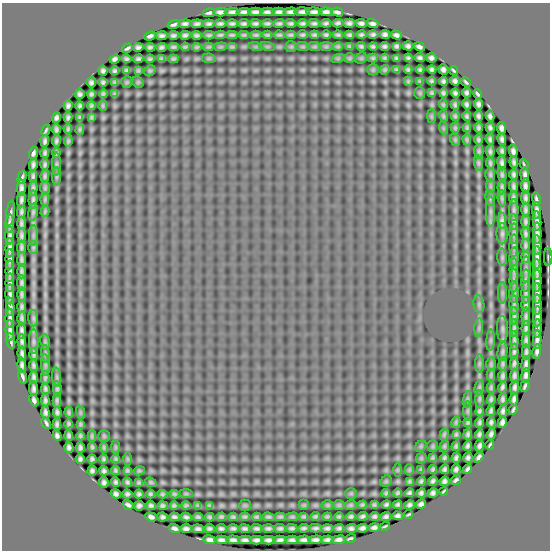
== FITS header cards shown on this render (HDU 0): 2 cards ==
NAXIS1  =                  548
NAXIS2  =                  548

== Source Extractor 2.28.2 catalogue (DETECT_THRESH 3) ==
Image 548 x 548 px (HDU 0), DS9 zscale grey, 1 PNG px = 1 image px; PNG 552 x 552 px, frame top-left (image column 1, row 548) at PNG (2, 3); each listed source drawn as its Kron ellipse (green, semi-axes under 4 px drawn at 4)
Background 6.44e-04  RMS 4.3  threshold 13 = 3 sigma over >= 5 px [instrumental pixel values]
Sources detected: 478; all 478 listed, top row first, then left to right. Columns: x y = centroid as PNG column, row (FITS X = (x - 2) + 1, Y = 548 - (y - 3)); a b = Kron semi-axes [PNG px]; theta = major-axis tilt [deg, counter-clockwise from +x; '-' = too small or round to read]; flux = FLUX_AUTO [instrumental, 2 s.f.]
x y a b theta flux
220 12 7 4 4 930
232 12 7 4 4 980
244 12 7 4 4 930
255 12 7 4 2 960
267 12 7 4 2 930
279 12 7 4 -1 940
291 12 7 4 3 910
302 12 7 4 1 1000
314 12 7 4 -3 1000
326 12 7 4 -4 980
337 12 6 3 -15 780
209 13 6 3 12 700
244 23 5 3 - 670
255 23 6 3 -6 710
267 23 6 3 0 660
279 23 6 3 4 630
291 23 5 3 - 640
303 23 5 3 - 640
314 23 6 3 -4 650
326 23 5 4 - 660
338 23 5 4 - 680
349 23 6 4 0 790
361 23 6 4 -8 800
174 24 6 3 18 670
185 24 6 4 7 770
197 24 6 4 5 730
209 24 6 4 6 690
220 24 6 3 1 710
232 24 6 3 0 700
372 24 6 4 -18 810
373 34 5 4 - 690
385 34 5 4 - 780
173 35 5 4 - 640
185 35 6 3 10 680
197 35 5 4 - 640
209 35 5 3 - 530
220 35 6 3 4 580
232 35 5 3 - 540
244 35 5 3 - 470
256 35 6 3 5 570
267 35 5 3 - 500
279 35 5 3 - 540
290 35 5 3 - 510
303 35 5 3 - 580
314 35 4 3 - 550
326 35 5 3 - 580
338 35 5 3 - 570
349 35 5 4 - 600
361 35 5 4 - 610
396 35 5 4 - 750
150 36 6 4 20 710
162 36 6 4 8 730
338 46 5 4 - 480
349 46 4 3 - 420
361 46 5 3 - 530
373 46 4 3 - 520
385 46 5 3 - 610
396 46 4 4 - 600
408 46 5 4 - 740
138 47 5 4 - 750
150 47 5 3 - 600
161 47 5 3 - 620
173 47 5 3 - 530
185 47 4 3 - 440
197 47 4 3 - 430
208 47 5 4 - 470
220 47 7 4 6 410
232 47 5 3 - 430
256 47 7 4 -18 360
267 47 8 4 -8 420
291 47 6 5 - 350
303 47 7 4 -6 410
315 47 7 4 -6 420
326 47 7 4 0 460
419 47 6 4 -24 720
127 48 6 3 34 540
209 58 7 5 -7 400
338 58 7 4 18 350
349 58 6 5 - 390
361 58 6 5 - 330
373 58 5 4 - 450
385 58 4 3 - 410
397 58 4 3 - 470
408 58 4 4 - 570
420 58 5 4 - 650
431 58 5 4 - 730
115 59 5 4 - 730
126 59 5 4 - 600
138 59 5 4 - 640
150 59 5 3 - 490
161 59 4 3 - 440
173 59 5 4 - 500
432 69 4 4 - 630
443 69 5 4 - 750
126 70 4 3 - 490
138 70 4 3 - 420
373 70 6 5 - 320
385 70 5 4 - 450
396 70 4 3 - 410
408 70 4 3 - 510
420 70 4 3 - 520
454 70 5 2 - 420
103 71 5 4 - 720
115 71 4 4 - 610
150 71 6 5 - 330
408 81 4 3 - 410
420 81 4 3 - 400
432 81 4 3 - 500
443 81 4 4 - 630
455 81 5 4 - 730
91 82 5 5 - 690
103 82 4 4 - 620
115 82 4 3 - 430
127 82 6 5 - 300
138 82 6 5 - 340
466 82 5 2 - 500
420 93 6 5 - 350
432 93 4 3 - 440
443 93 4 3 - 550
455 93 4 4 - 620
467 93 5 4 - 670
80 94 5 5 - 680
91 94 4 4 - 590
103 94 4 3 - 500
115 94 3 3 - 390
477 94 5 2 - 510
467 104 5 3 - 600
479 104 5 4 - 750
103 105 5 4 - 420
443 105 5 4 - 380
455 105 5 3 - 530
68 106 5 4 - 720
80 106 4 4 - 610
91 106 4 3 - 510
431 116 7 4 -90 410
443 116 6 3 -70 450
455 116 5 3 - 450
467 116 5 3 - 540
479 116 5 3 - 650
490 116 5 4 - 710
68 117 5 4 - 640
80 117 4 3 - 450
91 117 4 3 - 400
56 118 5 4 - 740
490 127 5 4 - 660
443 128 6 4 -72 320
455 128 5 4 - 430
467 128 4 3 - 450
478 128 5 3 - 570
501 128 6 4 -82 800
56 129 5 3 - 660
68 129 5 3 - 480
80 129 5 4 - 470
46 130 6 2 65 460
490 139 5 3 - 620
502 139 6 4 -79 780
455 140 6 4 -70 390
467 140 6 4 -89 460
478 140 4 3 - 500
45 141 6 3 86 720
56 141 6 3 83 640
68 141 5 3 - 510
479 151 7 4 88 470
490 151 7 3 -86 650
502 151 5 3 - 610
513 151 7 4 -81 850
33 153 6 3 72 720
45 153 5 3 - 590
56 153 4 3 - 490
514 162 6 3 -82 670
478 163 8 4 -85 520
490 163 6 3 -83 550
502 163 7 3 -87 890
45 164 5 3 - 580
56 164 11 4 89 710
33 165 6 3 84 760
524 165 5 2 - 410
514 174 5 3 - 680
490 175 7 5 -89 460
502 175 8 4 -81 710
525 175 7 4 -85 950
33 176 6 3 86 680
45 176 7 4 82 620
56 176 9 4 90 550
22 177 6 2 75 600
490 186 7 4 -90 440
513 186 6 3 -83 680
525 186 7 3 -89 990
502 187 8 4 85 650
21 188 8 3 89 1100
33 188 8 3 86 750
45 188 7 4 89 500
490 198 8 5 -81 530
502 198 8 4 -84 610
514 198 6 3 -83 710
525 198 7 3 -88 860
45 199 6 4 81 490
536 199 7 3 -76 650
21 200 7 3 83 920
33 200 9 4 89 810
514 210 11 4 -90 800
525 210 7 3 -90 800
537 210 8 3 -87 1100
491 211 15 4 -90 1300
21 212 6 3 85 740
33 212 9 4 80 610
45 212 5 4 - 420
10 213 13 3 83 620
502 221 8 4 -89 1100
537 221 10 4 -87 1100
514 222 8 3 -85 820
525 222 6 3 -86 720
21 223 6 3 -90 770
10 224 9 3 87 1200
537 233 11 3 -90 1100
502 234 11 5 -90 840
514 234 10 4 -90 920
526 234 6 3 -81 650
10 235 9 4 89 1100
33 235 10 4 90 760
21 236 7 3 89 890
525 245 6 3 -88 660
537 245 10 3 90 1100
514 246 11 4 89 950
21 247 6 3 86 760
33 247 6 5 - 480
10 248 10 3 88 1200
502 257 9 4 -85 580
514 257 9 4 87 790
526 257 6 3 90 660
537 257 11 3 -90 1200
548 257 9 2 90 330
10 259 10 3 89 1200
21 260 7 3 -90 820
526 269 13 5 88 850
514 270 12 4 -89 1100
537 270 10 3 -88 1100
10 271 11 3 89 1200
21 271 7 3 -90 800
514 281 12 4 90 1000
526 281 11 4 88 980
537 281 11 3 -90 1200
10 283 9 3 89 1000
22 283 8 3 -88 900
502 293 10 4 -90 760
514 293 10 4 86 730
526 293 11 4 88 940
537 293 10 3 89 1100
10 294 10 4 -89 1200
22 294 7 3 -90 770
479 304 9 5 -83 570
526 304 7 3 90 820
514 305 9 4 -87 710
537 305 10 3 90 1100
10 307 9 3 -89 1100
22 307 6 3 87 700
514 316 9 4 90 850
526 316 9 4 -90 850
537 317 10 3 88 1300
10 318 9 3 -90 1100
22 318 7 3 -88 790
33 318 8 5 -89 590
479 328 9 3 85 640
514 328 9 4 90 750
526 328 7 3 88 740
537 328 9 3 87 1100
502 329 13 5 -88 890
10 330 10 3 -87 1100
22 331 8 3 -89 1000
491 340 10 4 85 670
514 340 9 4 -88 890
526 340 7 3 89 790
537 340 9 3 88 1100
11 341 8 2 -80 630
22 341 7 3 -87 830
34 342 12 5 -89 950
45 342 8 4 -82 460
537 351 7 3 81 840
502 352 9 5 83 610
514 352 8 3 87 790
526 352 8 3 -90 840
22 354 7 3 -84 900
34 354 6 3 -86 650
45 354 9 4 -82 530
514 363 7 3 86 710
479 364 9 4 90 600
491 364 7 4 90 470
503 364 7 4 84 590
526 364 8 3 85 960
22 365 8 4 -85 1000
33 365 6 3 -83 670
45 365 11 4 -85 690
491 375 6 4 89 490
526 375 7 3 84 1000
22 376 7 3 -71 690
503 376 6 3 86 690
514 376 7 3 88 750
33 377 6 3 89 790
45 377 6 3 90 580
57 377 9 4 -85 620
525 386 6 3 69 580
491 387 5 3 - 520
502 387 5 3 - 630
515 387 7 3 84 850
479 388 7 4 80 510
34 389 7 3 -85 940
45 389 5 3 - 590
57 389 8 4 -85 610
467 399 8 4 82 440
479 399 8 4 90 530
491 399 5 3 - 560
503 399 6 3 84 660
514 399 6 4 85 890
34 400 6 4 -69 790
45 400 6 3 -86 690
57 400 7 4 90 620
513 410 5 2 - 450
468 411 10 4 90 560
479 411 4 3 - 580
491 411 5 3 - 620
503 411 6 4 75 760
45 412 6 4 -83 790
57 412 5 4 - 670
69 412 5 3 - 510
80 412 7 4 -72 370
456 422 6 4 78 420
468 422 4 3 - 510
479 422 5 3 - 590
491 422 5 4 - 680
502 422 6 4 77 850
46 423 6 3 -62 580
57 424 5 4 - 680
69 424 4 3 - 530
80 424 4 3 - 440
456 434 4 3 - 440
468 434 5 4 - 630
479 434 5 4 - 650
491 434 6 4 71 750
444 435 6 4 75 460
57 436 5 4 - 710
69 436 5 4 - 630
80 436 4 3 - 510
92 436 6 4 90 470
104 436 5 5 - 370
490 445 5 2 - 410
421 446 6 5 - 340
433 446 6 5 - 330
444 446 6 4 69 410
456 446 5 3 - 510
468 446 5 4 - 650
479 446 6 4 80 750
69 447 5 4 - 750
92 447 4 3 - 490
115 447 7 4 -89 350
80 448 5 4 - 700
104 448 5 3 - 450
478 457 6 3 52 670
421 458 6 5 - 350
433 458 4 3 - 430
444 458 4 3 - 520
456 458 5 4 - 660
468 458 5 4 - 700
80 459 5 4 - 680
92 459 4 4 - 640
104 459 4 3 - 540
115 459 4 3 - 420
127 459 7 4 -89 310
433 469 4 3 - 510
444 469 5 4 - 610
456 469 5 4 - 690
467 469 5 3 - 590
398 470 6 4 89 300
409 470 6 4 -90 420
421 470 4 3 - 410
92 471 5 4 - 700
104 471 5 4 - 670
116 471 4 3 - 490
127 471 4 3 - 470
139 471 6 4 11 410
456 480 6 3 37 590
386 481 6 5 - 330
409 481 3 3 - 420
421 481 4 4 - 560
433 481 5 4 - 650
445 481 5 4 - 740
104 482 5 4 - 730
116 482 5 4 - 620
127 482 5 4 - 570
151 482 6 4 -21 410
139 483 4 3 - 460
443 491 4 2 - 330
351 493 6 5 - 320
386 493 4 3 - 480
398 493 4 3 - 520
409 493 5 4 - 640
421 493 5 4 - 680
433 493 5 4 - 700
116 494 5 4 - 730
127 494 5 4 - 650
139 494 4 4 - 630
150 494 4 3 - 490
162 494 5 3 - 490
174 494 5 3 - 480
186 494 7 4 -1 360
421 504 5 4 - 800
128 505 6 3 -32 700
151 505 5 4 - 650
186 505 4 3 - 490
245 505 6 5 - 290
304 505 5 5 - 290
328 505 6 5 - 410
339 505 6 5 - 450
351 505 6 4 15 460
362 505 4 3 - 500
374 505 4 3 - 470
386 505 5 4 - 600
397 505 4 3 - 570
409 505 5 4 - 730
139 506 5 5 - 690
163 506 5 4 - 580
174 506 4 3 - 520
198 506 4 3 - 420
210 506 4 3 - 460
408 514 5 2 - 380
315 516 4 3 - 500
363 516 5 3 - 640
374 516 5 4 - 630
386 516 5 4 - 720
397 516 5 4 - 790
151 517 6 4 -20 800
163 517 5 4 - 690
174 517 5 3 - 640
186 517 5 4 - 650
198 517 5 3 - 530
210 517 4 3 - 480
221 517 5 4 - 570
233 517 5 3 - 490
245 517 5 3 - 480
257 517 4 3 - 460
268 517 6 3 -5 580
280 517 5 3 - 540
292 517 7 4 2 470
304 517 4 3 - 460
327 517 4 3 - 480
339 517 4 3 - 510
351 517 5 3 - 580
385 526 5 2 - 400
374 527 6 4 1 820
175 528 6 3 -16 760
268 528 6 3 -3 680
280 528 6 3 -3 640
292 528 5 3 - 620
304 528 5 3 - 600
315 528 6 3 -1 670
327 528 6 3 1 710
339 528 5 3 - 670
351 528 6 4 2 780
362 528 6 4 8 830
186 529 6 4 -1 840
198 529 6 4 -6 750
210 529 5 4 - 680
221 529 5 4 - 670
233 529 6 4 2 650
245 529 5 3 - 660
257 529 5 3 - 660
350 538 6 2 15 480
210 540 6 4 -8 890
221 540 7 4 -3 910
233 540 7 4 -3 890
245 540 7 4 -2 870
257 540 7 4 0 930
268 540 7 4 0 940
280 540 6 4 3 880
292 540 6 4 -1 870
304 540 7 4 0 940
315 540 7 3 4 930
327 540 6 4 2 820
339 540 7 3 6 960